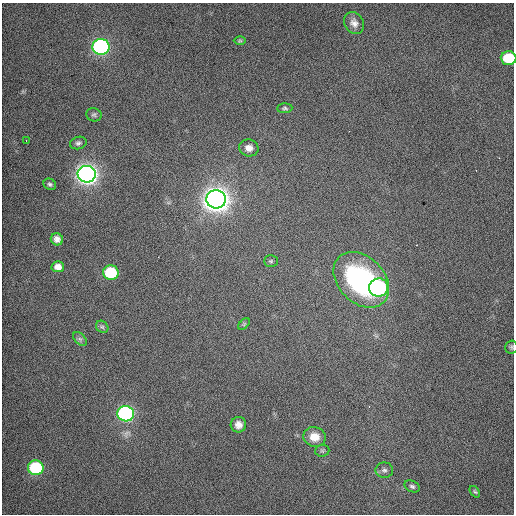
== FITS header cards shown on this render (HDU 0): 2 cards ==
NAXIS1  =                  512 / Axis length
NAXIS2  =                  512 / Axis length

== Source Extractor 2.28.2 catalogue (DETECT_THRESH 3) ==
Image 512 x 512 px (HDU 0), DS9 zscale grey, 1 PNG px = 1 image px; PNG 516 x 516 px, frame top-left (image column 1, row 512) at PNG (2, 3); each listed source drawn as its Kron ellipse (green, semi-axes under 4 px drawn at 4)
Background 509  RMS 2.8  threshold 8.54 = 3 sigma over >= 5 px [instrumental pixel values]
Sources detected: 30; all 30 listed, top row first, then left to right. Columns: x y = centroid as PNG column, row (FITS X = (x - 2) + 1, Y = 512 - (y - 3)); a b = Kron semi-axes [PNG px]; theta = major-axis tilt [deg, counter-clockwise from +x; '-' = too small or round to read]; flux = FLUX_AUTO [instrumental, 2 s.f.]
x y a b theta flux
354 23 12 9 -58 1200
240 41 6 4 0 190
101 47 8 8 - 60000
509 58 8 7 - 9100
285 108 8 5 2 370
94 115 7 6 - 450
26 140 2 2 - 91
78 143 8 6 16 540
249 148 9 8 - 1400
87 174 9 8 - 160000
50 184 6 5 - 410
216 199 10 9 - 260000
57 239 6 6 - 900
271 261 7 5 1 290
58 267 6 5 - 1200
111 272 8 7 - 13000
361 280 32 23 -45 34000
379 287 9 9 - 33000
244 324 7 4 46 300
102 327 7 5 -41 410
80 339 8 5 -44 440
511 347 6 6 - 380
126 414 8 7 - 53000
238 425 8 7 - 1200
315 437 11 10 - 2700
322 451 7 6 - 380
36 468 8 7 - 20000
384 470 9 7 3 700
412 486 8 5 -25 440
475 492 7 3 -53 230
At the frame edge (FLAGS 8, measured only in part): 2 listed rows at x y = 509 58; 511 347